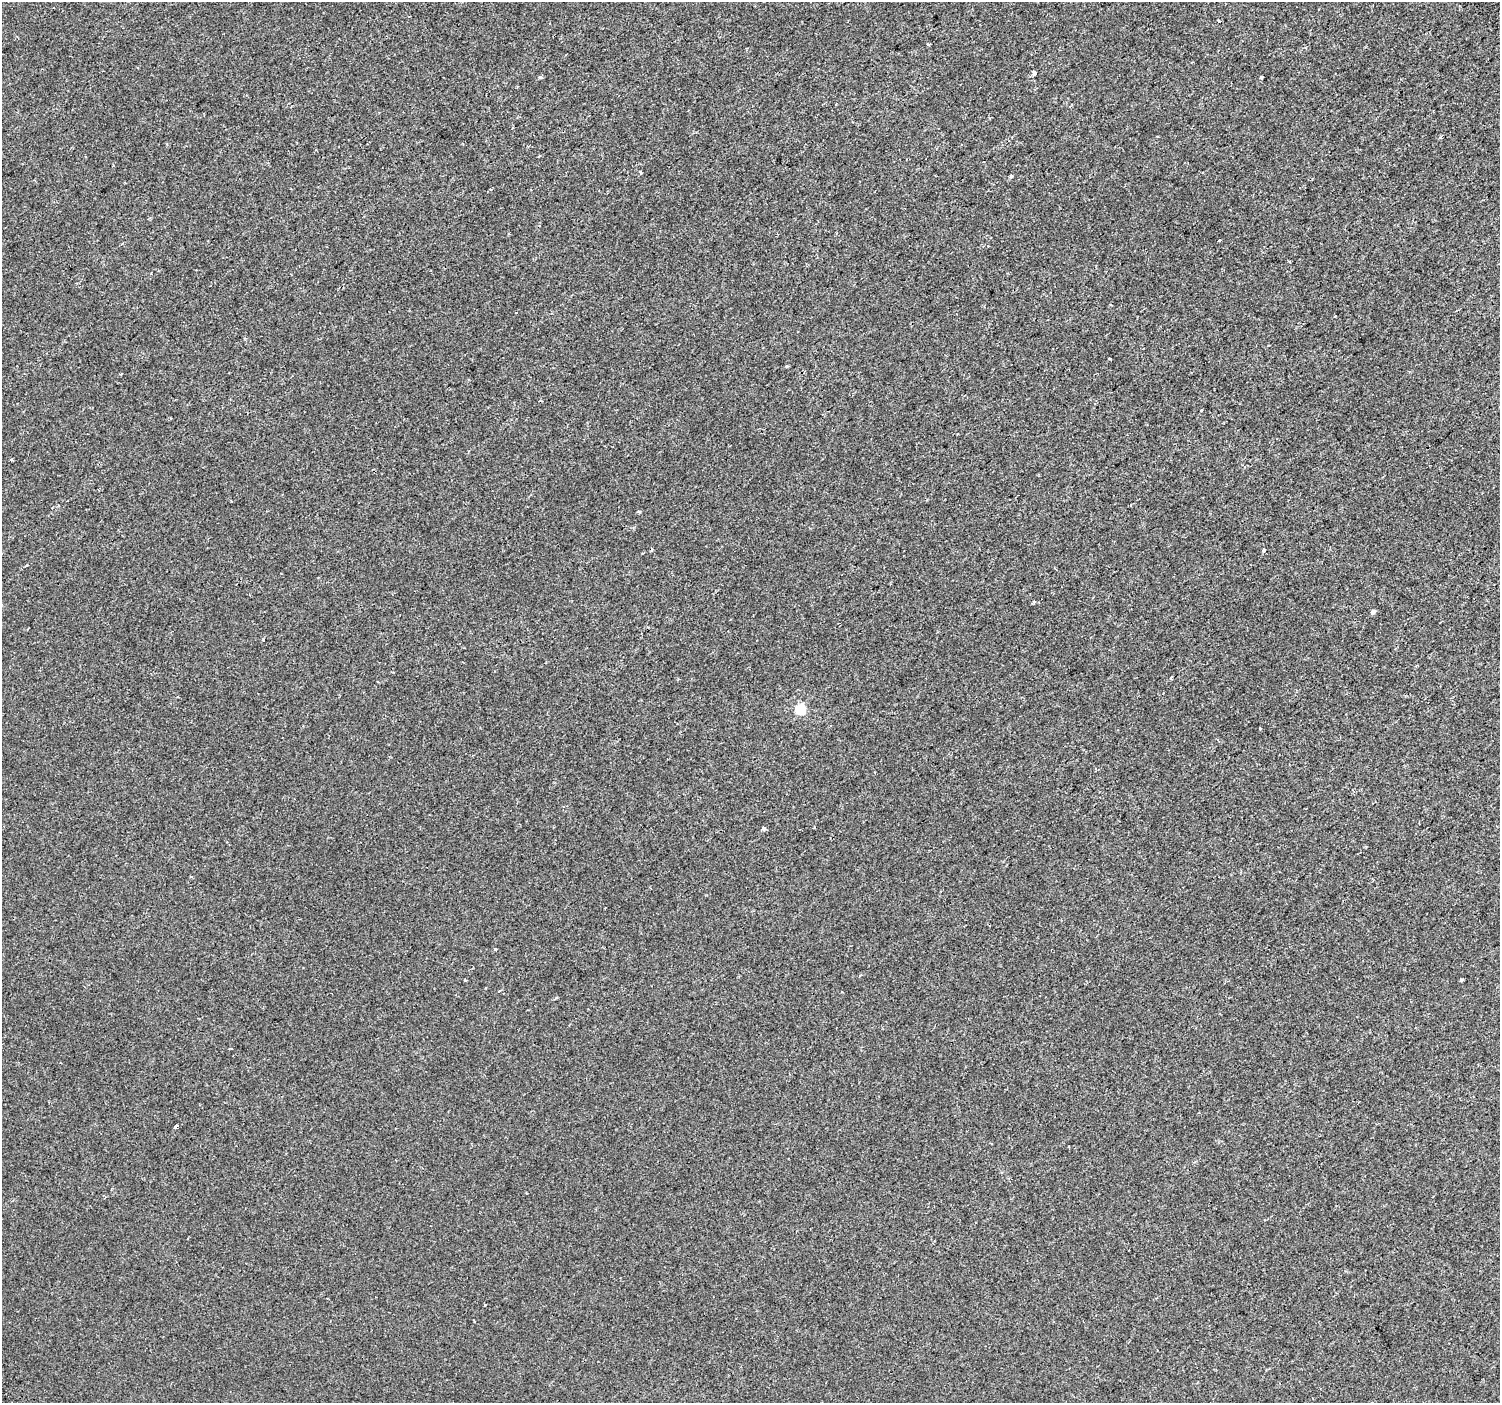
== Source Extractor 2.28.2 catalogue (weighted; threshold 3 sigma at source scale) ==
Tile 10 of 4 x 4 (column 2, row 3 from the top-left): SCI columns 1521-3018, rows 1562-2962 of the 6044 x 5984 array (HDU 1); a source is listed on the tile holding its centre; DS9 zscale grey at full resolution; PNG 1502 x 1405 px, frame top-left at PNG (2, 2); no overlay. Shown black and unused: <1% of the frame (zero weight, under 2 of 3 exposures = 2% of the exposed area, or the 3 px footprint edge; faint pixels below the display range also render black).
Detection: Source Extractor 2.28.2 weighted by HDU 2 'WHT'; one run over the whole footprint, this tile lists its part. Background 7.43e-05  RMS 0.0033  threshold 0.0147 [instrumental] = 3 sigma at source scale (4.5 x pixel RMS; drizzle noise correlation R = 1.50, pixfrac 1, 0.0396/0.0396 arcsec/px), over >= 5 px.
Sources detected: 24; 1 cosmic-ray / hot-pixel residue — not listed; the other 23 listed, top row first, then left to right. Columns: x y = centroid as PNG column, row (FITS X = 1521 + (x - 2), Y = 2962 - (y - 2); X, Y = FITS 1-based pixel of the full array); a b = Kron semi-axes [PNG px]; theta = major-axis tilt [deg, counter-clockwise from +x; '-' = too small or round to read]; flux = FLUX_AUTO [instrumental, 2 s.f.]
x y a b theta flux
928 44 4 3 - 0.36
1034 73 4 3 - 3.9
540 77 4 3 - 0.76
1261 77 3 3 - 1.2
640 172 3 3 - 1.3
1011 176 4 3 - 0.53
1220 240 3 2 - 1.3
516 312 3 2 - 0.23
1335 316 4 2 - 0.21
786 366 4 4 - 0.34
1201 410 4 2 - 0.23
11 460 3 3 - 0.53
638 512 4 3 - 0.4
1264 551 4 3 - 0.53
1373 611 6 5 - 0.7
264 640 3 3 - 0.96
801 709 6 5 - 17
1260 728 3 3 - 0.31
763 828 4 3 - 3
495 949 3 3 - 0.9
1462 980 3 3 - 0.71
499 991 3 3 - 0.62
176 1127 4 3 - 5.1
Unlisted compact peaks at least as high as the median listed source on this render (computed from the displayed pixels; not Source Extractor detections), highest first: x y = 1110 359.